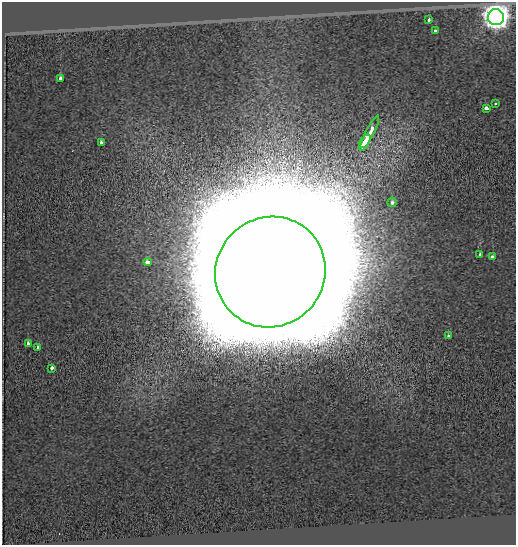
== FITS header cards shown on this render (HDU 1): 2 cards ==
NAXIS1  =                  514
NAXIS2  =                  543

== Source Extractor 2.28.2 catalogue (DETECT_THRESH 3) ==
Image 514 x 543 px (HDU 1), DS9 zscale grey, 1 PNG px = 1 image px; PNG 518 x 547 px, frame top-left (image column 1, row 543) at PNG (2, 2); each listed source drawn as its Kron ellipse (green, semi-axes under 4 px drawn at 4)
Background -0.813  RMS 0.38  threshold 1.13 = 3 sigma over >= 5 px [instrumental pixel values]
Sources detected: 18; all 18 listed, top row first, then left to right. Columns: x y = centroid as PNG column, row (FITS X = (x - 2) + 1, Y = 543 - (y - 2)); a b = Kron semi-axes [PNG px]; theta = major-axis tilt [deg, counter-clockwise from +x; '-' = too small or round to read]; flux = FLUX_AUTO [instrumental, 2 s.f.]
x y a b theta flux
496 17 8 8 - 3.0e+04
429 20 3 3 - 3.8e+02
435 31 3 3 - 2.1e+02
60 79 4 3 - 2.9e+02
495 103 3 3 - 9.6e+01
486 108 4 3 - 3.9e+02
369 133 19 3 63 3.2e+03
365 141 7 2 54 1.2e+03
101 143 4 3 - 2.7e+02
392 202 4 4 - 6.1e+01
480 255 3 3 - 1.5e+02
492 257 4 3 - 1.7e+02
148 262 4 3 - 4.6e+02
270 272 56 54 46 6.4e+06
448 336 3 3 - 1.1e+02
28 343 3 3 - 1.1e+02
37 347 3 3 - 1.4e+02
52 368 4 3 - 4.6e+02